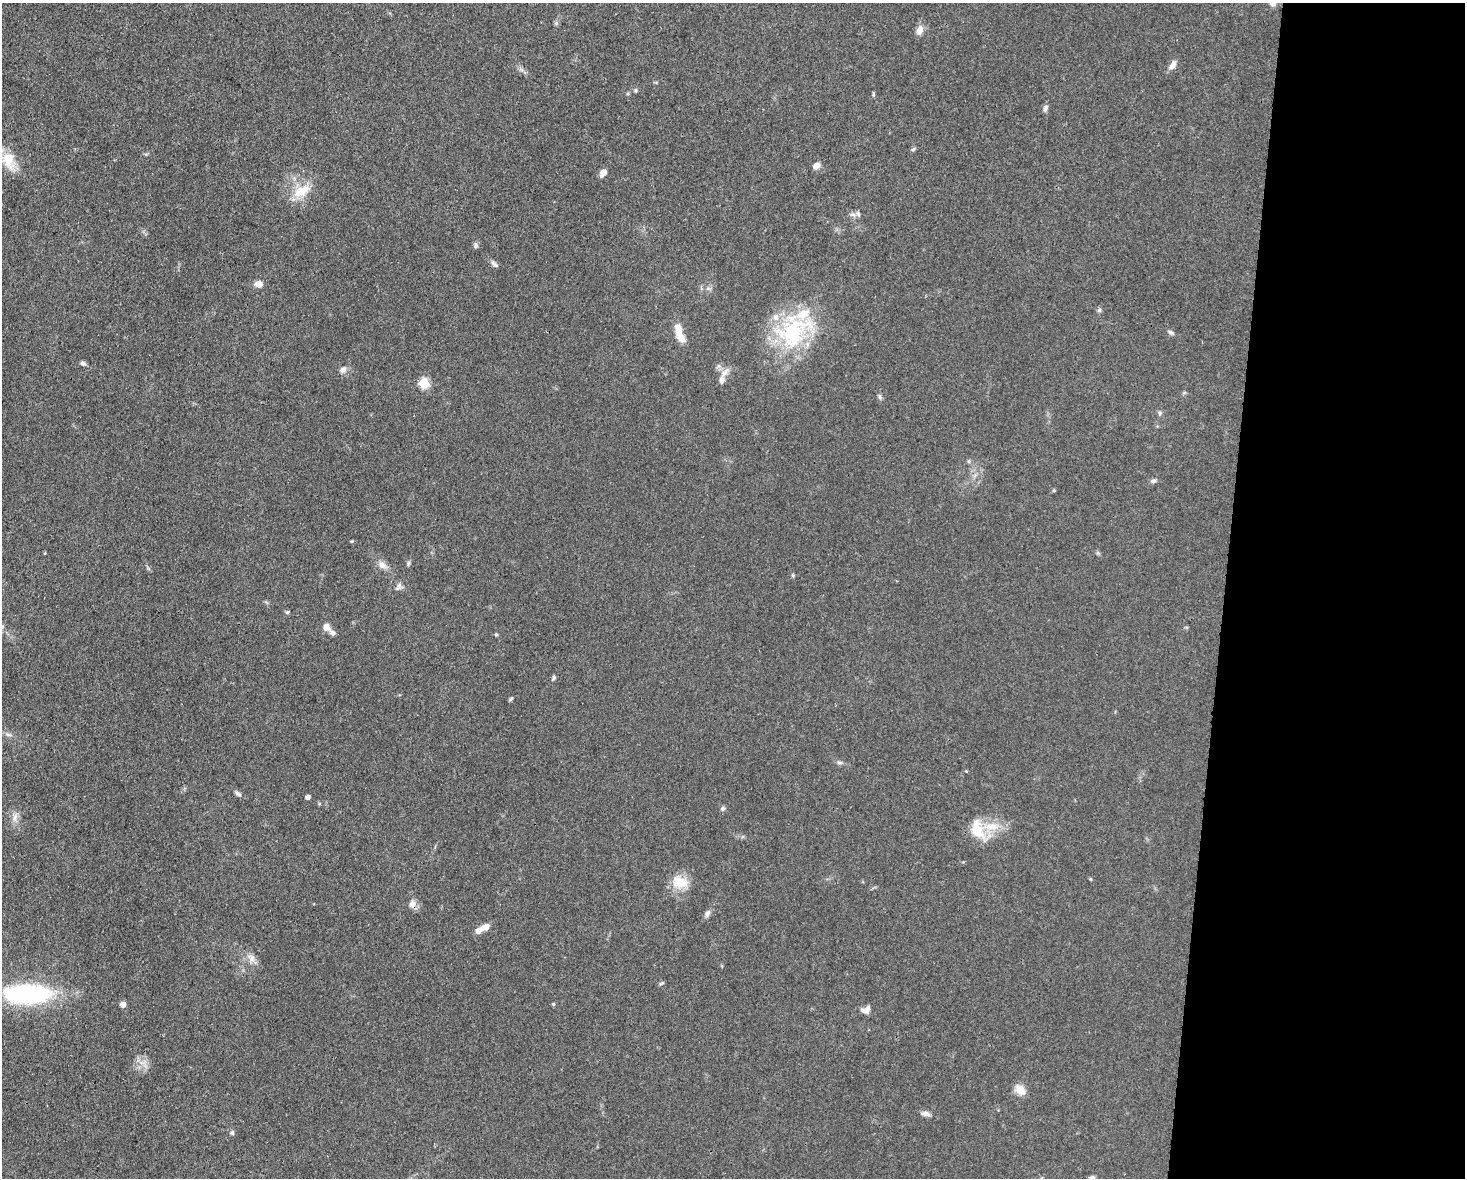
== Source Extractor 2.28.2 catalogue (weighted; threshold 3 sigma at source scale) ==
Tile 9 of 3 x 4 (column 3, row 3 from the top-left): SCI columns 3152-4614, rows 1177-2352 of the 4727 x 4704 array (HDU 1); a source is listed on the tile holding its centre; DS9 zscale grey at full resolution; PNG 1467 x 1180 px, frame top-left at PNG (2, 3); no overlay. Shown black and unused: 16% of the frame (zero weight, under 3 of 4 exposures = <1% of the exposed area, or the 3 px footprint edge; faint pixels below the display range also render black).
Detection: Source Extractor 2.28.2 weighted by HDU 2 'WHT'; one run over the whole footprint, this tile lists its part. Background 0.0756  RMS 0.0062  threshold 0.028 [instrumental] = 3 sigma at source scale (4.5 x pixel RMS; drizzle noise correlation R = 1.50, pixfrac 1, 0.05/0.05 arcsec/px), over >= 5 px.
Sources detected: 69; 5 inside a brighter listed object's ellipse — not listed separately; the other 64 listed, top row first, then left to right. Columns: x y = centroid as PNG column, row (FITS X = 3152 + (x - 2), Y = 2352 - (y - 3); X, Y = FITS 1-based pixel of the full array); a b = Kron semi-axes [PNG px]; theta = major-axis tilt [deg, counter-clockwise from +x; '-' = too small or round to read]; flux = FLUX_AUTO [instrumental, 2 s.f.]
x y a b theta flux
1273 4 8 6 -30 2.1
556 23 5 5 - 1
920 30 11 8 72 4.3
1173 65 12 7 60 3.7
636 90 6 4 -89 0.85
873 94 7 3 83 0.78
1045 108 9 6 72 1.9
913 149 7 4 45 0.96
9 160 26 15 -72 13
816 166 8 6 45 3.9
603 173 9 6 51 3.8
301 191 26 14 30 14
858 214 8 5 -65 1.4
475 246 7 6 - 1.4
495 264 13 5 -38 1.8
258 284 9 8 - 3.8
708 289 7 4 0 1.3
1099 310 6 5 - 1.2
678 329 19 9 -72 7.3
794 331 54 38 41 65
1170 332 8 5 -27 1.3
83 363 7 5 -28 1.6
719 366 7 4 -18 1.2
343 370 9 7 42 3
722 380 13 8 81 4
424 383 5 5 - 37
880 396 8 4 -81 1.3
1160 413 6 5 - 1.2
969 461 6 4 90 0.86
1153 481 8 5 10 1.6
1054 490 4 4 - 0.77
45 553 4 3 - 0.52
1098 553 6 4 -45 0.92
408 563 6 5 - 1.1
382 565 12 9 -43 3.8
399 586 10 6 68 2.1
287 612 5 4 - 1
326 627 9 7 -70 3.8
333 633 9 6 -38 2.1
496 634 5 4 - 0.79
554 677 6 4 89 1.1
511 699 6 4 38 0.87
8 734 10 5 -18 2
839 762 9 4 0 1.3
966 771 4 3 - 0.53
238 794 8 5 -34 1.9
308 797 4 4 - 2.6
723 808 6 6 - 1.3
15 818 10 7 77 3.4
977 831 23 19 -62 17
1090 879 5 3 - 0.54
680 882 23 15 -8 12
412 904 11 9 63 3.3
707 913 10 6 64 2.2
485 927 10 7 34 3.8
252 958 14 7 -60 4
26 994 45 18 0 110
123 1004 5 4 - 5
553 1004 4 4 - 0.65
866 1010 13 7 26 3.8
1020 1090 14 10 -49 6.3
925 1114 12 6 -8 2.7
232 1133 6 5 - 1.1
1092 1178 7 6 - 1.8
Isophote crosses this tile's border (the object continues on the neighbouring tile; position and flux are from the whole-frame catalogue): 3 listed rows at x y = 1273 4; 26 994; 1092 1178